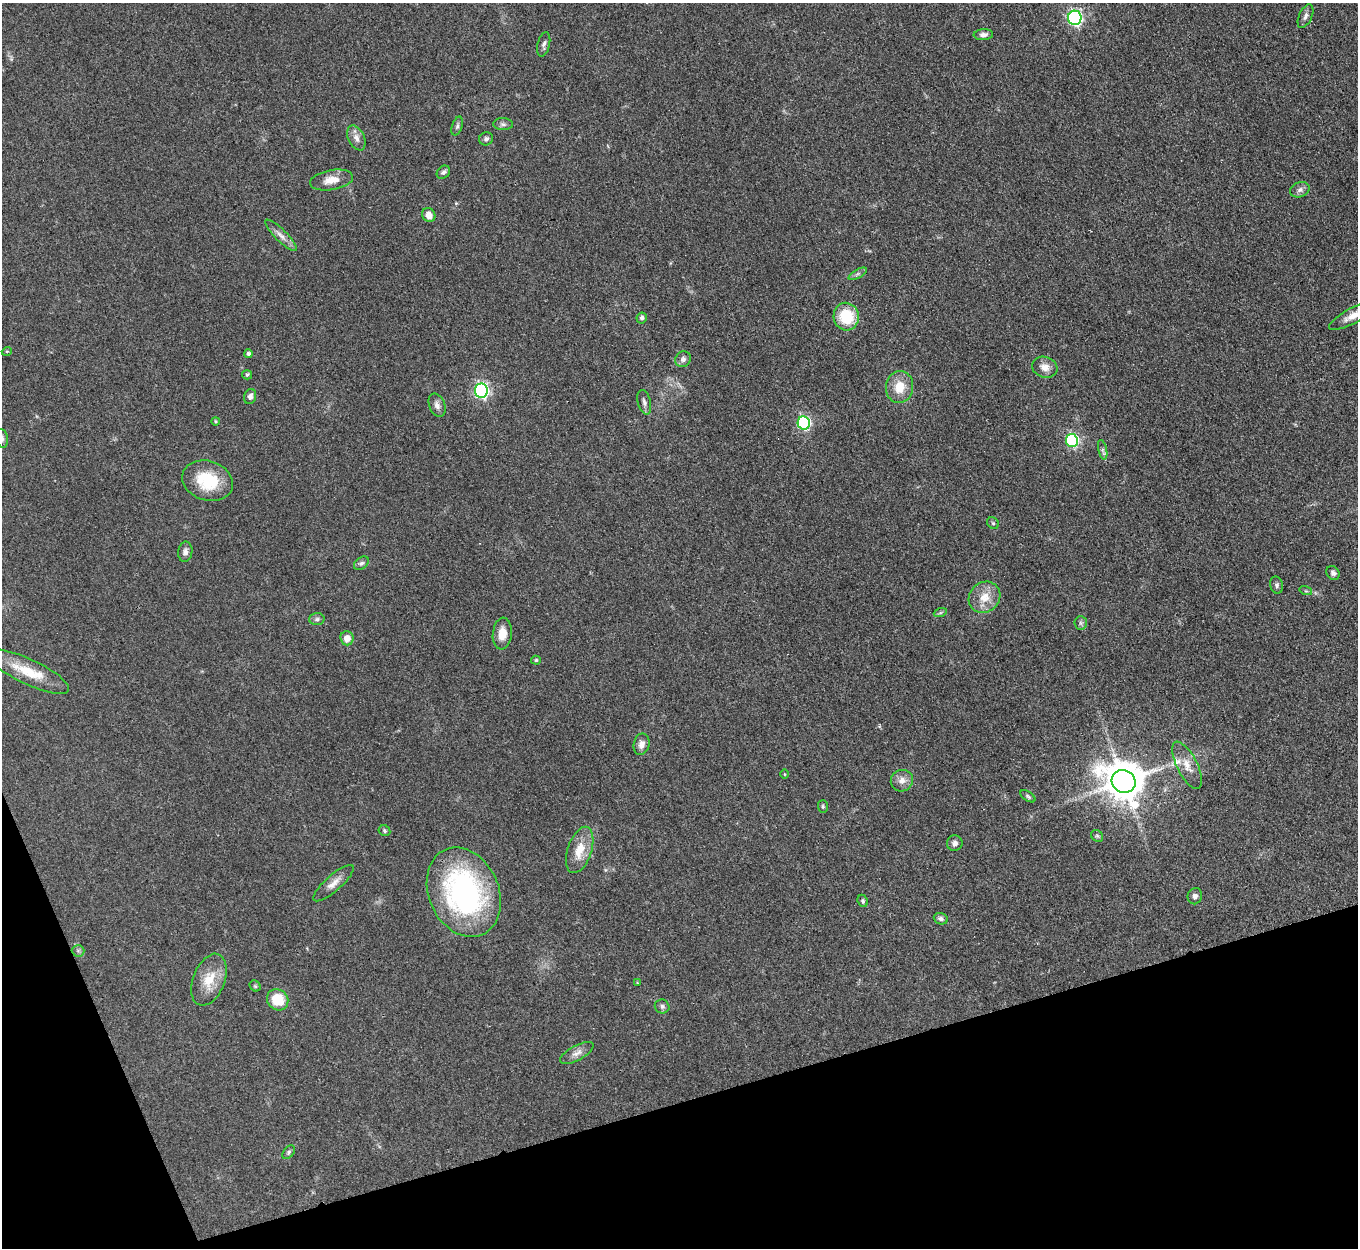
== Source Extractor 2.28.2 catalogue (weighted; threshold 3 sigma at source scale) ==
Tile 14 of 4 x 4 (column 2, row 4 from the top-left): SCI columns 1359-2714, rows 277-1522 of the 5427 x 5413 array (HDU 1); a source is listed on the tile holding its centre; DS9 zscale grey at full resolution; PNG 1360 x 1250 px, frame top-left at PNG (2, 3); each listed source drawn as its Kron ellipse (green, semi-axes under 4 px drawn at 4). Shown black and unused: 15% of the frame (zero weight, under 3 of 4 exposures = <1% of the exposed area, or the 3 px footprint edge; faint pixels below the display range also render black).
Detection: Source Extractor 2.28.2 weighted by HDU 2 'WHT'; one run over the whole footprint, this tile lists its part. Background 0.0823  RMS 0.0061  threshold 0.0273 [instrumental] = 3 sigma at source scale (4.5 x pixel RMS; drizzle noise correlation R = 1.50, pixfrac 1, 0.05/0.05 arcsec/px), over >= 5 px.
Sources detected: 72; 1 inside a brighter listed object's ellipse — not listed separately; the other 71 listed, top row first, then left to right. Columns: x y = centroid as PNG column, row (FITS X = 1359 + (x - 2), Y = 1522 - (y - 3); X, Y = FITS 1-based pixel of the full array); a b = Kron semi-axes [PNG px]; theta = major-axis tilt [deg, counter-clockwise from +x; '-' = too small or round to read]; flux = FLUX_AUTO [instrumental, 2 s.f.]
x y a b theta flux
1306 16 13 6 66 2.3
1075 18 7 6 - 130
983 35 10 5 4 2.3
544 44 12 6 77 2.1
503 124 10 6 -1 1.7
457 126 10 5 72 1.4
356 138 13 8 -64 3.7
486 139 7 6 - 1.6
443 172 7 6 - 1.7
331 180 22 10 10 7.4
1300 190 10 7 21 2.6
429 215 7 6 - 4.5
281 235 21 6 -45 4
858 274 10 4 29 1.4
1353 315 27 7 28 6.6
846 317 14 12 -77 22
642 318 5 5 - 1.5
7 351 5 3 - 0.53
249 354 4 4 - 1.4
683 359 8 7 - 2.4
1045 367 13 10 -18 4.7
247 375 5 4 - 0.81
899 387 16 13 84 11
481 391 7 6 - 140
250 396 8 6 72 2.6
644 402 12 6 -75 2.2
437 405 12 8 -68 3
215 421 4 4 - 0.86
804 423 6 6 - 86
2 438 9 6 -76 1.8
1072 440 6 6 - 81
1103 450 10 4 -77 1.5
208 481 26 19 -17 26
993 523 6 5 - 0.97
185 552 10 7 82 2.4
361 563 8 5 38 1.5
1333 573 7 6 - 1.8
1277 585 8 6 -75 1.7
1306 591 6 4 -17 0.75
984 597 17 14 43 9.4
940 613 7 4 19 0.91
317 619 7 6 - 1.4
1081 623 6 6 - 1.3
502 634 16 9 84 7.4
347 638 7 6 - 5.2
536 660 5 4 - 0.94
28 671 45 12 -25 19
641 744 11 8 78 3.6
1187 765 26 10 -63 8
784 774 5 3 - 0.48
902 781 11 10 - 4.5
1124 781 12 11 - 1800
1028 796 9 4 -33 1.1
823 807 6 5 - 0.97
384 831 6 5 - 0.96
1097 836 6 5 - 1.1
955 843 8 7 - 2.4
580 850 24 12 72 12
334 883 26 8 41 5.3
464 892 46 35 -66 130
1195 896 8 7 - 2.2
863 901 6 5 - 1.1
941 919 7 5 -21 1.6
78 951 6 6 - 1.3
209 980 27 16 69 14
637 983 3 3 - 0.5
255 986 6 5 - 0.87
278 1000 11 10 - 16
662 1006 7 7 - 1.7
577 1053 19 7 28 4.2
289 1152 8 5 51 1.1
Isophote crosses this tile's border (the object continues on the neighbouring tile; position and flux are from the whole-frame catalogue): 2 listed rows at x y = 1353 315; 2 438